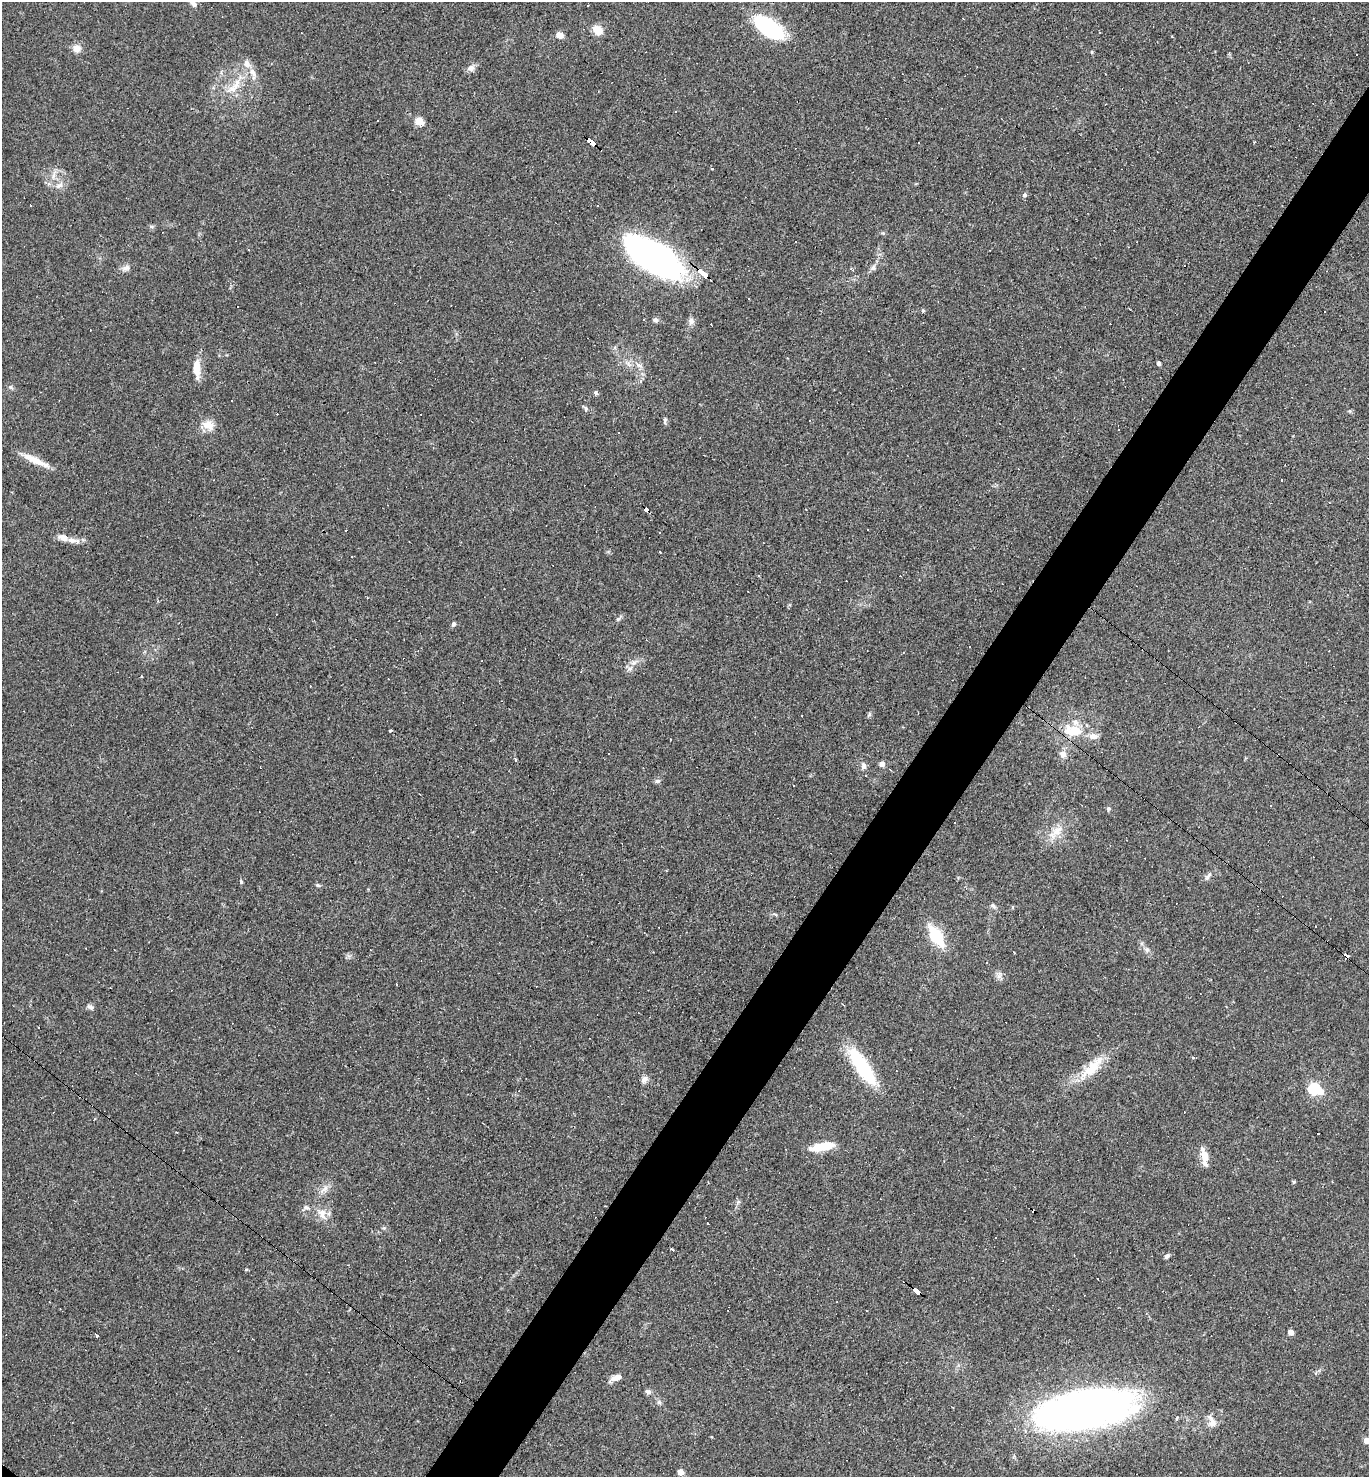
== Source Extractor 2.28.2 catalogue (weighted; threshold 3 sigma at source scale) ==
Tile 10 of 4 x 4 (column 2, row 3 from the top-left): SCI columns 1516-2882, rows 1476-2950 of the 5906 x 5901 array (HDU 1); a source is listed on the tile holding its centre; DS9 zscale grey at full resolution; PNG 1371 x 1479 px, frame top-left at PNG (2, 2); no overlay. Shown black and unused: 5% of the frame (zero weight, under 3 of 4 exposures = <1% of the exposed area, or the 3 px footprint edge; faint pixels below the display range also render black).
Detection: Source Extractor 2.28.2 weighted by HDU 2 'WHT'; one run over the whole footprint, this tile lists its part. Background 0.0579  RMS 0.0069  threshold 0.0309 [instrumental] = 3 sigma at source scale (4.5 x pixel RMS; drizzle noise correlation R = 1.50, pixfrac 1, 0.05/0.05 arcsec/px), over >= 5 px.
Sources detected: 160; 4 inside a brighter object's white glare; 60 cosmic-ray / hot-pixel residue — not listed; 6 inside a brighter listed object's ellipse — not listed separately; the other 90 listed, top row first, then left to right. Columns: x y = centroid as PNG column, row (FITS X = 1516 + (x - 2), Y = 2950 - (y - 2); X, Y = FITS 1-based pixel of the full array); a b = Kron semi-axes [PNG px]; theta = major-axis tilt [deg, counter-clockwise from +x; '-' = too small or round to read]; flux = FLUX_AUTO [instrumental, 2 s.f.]
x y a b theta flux
193 3 12 6 -48 3.1
767 26 31 17 -21 48
597 30 8 6 -43 12
560 35 8 7 - 4.2
1172 36 3 3 - 0.65
77 48 10 9 - 4.8
246 63 10 8 -68 4.4
471 68 10 8 23 3.1
235 86 29 9 51 12
251 97 4 3 - 0.54
378 120 2 2 - 0.63
419 121 5 5 - 20
591 142 8 4 -40 150
711 169 4 3 - 0.92
60 185 10 5 26 2.4
1024 195 6 5 - 1.6
151 226 6 4 -19 0.99
652 256 58 27 -33 210
873 267 10 7 45 2.5
126 268 11 7 20 3
702 273 11 3 -40 270
749 299 2 2 - 0.74
923 310 6 4 0 0.79
1324 311 3 3 - 1.4
644 320 3 3 - 1.3
655 320 6 6 - 1.9
691 321 10 7 85 2.8
1159 363 4 3 - 2
638 365 11 4 -27 2.6
196 369 21 9 -87 9.3
641 381 4 3 - 2.1
10 387 6 5 - 1.2
595 393 4 4 - 2.1
585 409 9 5 -74 1.7
665 420 9 4 84 1.3
208 425 16 11 -22 7.4
35 460 35 7 -25 11
646 510 5 4 - 39
868 530 2 2 - 0.44
63 538 12 8 -21 5.6
352 557 3 2 - 0.49
618 619 7 4 45 1.2
453 624 6 5 - 1.5
634 662 7 4 19 1.8
630 669 7 4 1 1.6
802 715 3 2 - 0.6
1075 730 25 12 -12 15
390 731 3 2 - 0.99
1063 754 8 7 - 3.9
515 760 3 3 - 1.3
882 764 6 6 - 2.9
863 766 9 6 -85 2.7
865 776 3 3 - 0.57
657 781 8 6 15 1.5
794 786 3 2 - 1.2
1108 809 5 5 - 1.2
1057 831 18 9 39 8
1208 876 13 5 54 2.3
241 881 5 4 - 0.86
318 885 6 5 - 1
993 906 8 5 -44 1.5
936 936 22 11 -58 27
1147 949 8 6 -70 1.9
1346 955 5 3 - 13
396 984 3 3 - 1.3
90 1007 9 5 -27 1.9
910 1050 2 2 - 0.6
862 1067 39 12 -57 54
1093 1067 38 14 47 19
644 1079 11 7 49 2.8
1314 1089 6 5 - 87
819 1147 18 9 7 12
1205 1157 20 7 -83 8.2
1294 1182 5 4 - 0.79
325 1188 8 5 56 2.3
738 1202 6 5 - 1.3
306 1207 8 5 -30 1.5
322 1213 12 9 -1 5.4
672 1250 3 3 - 1.8
1167 1256 6 4 51 1.8
916 1291 9 3 -36 100
1291 1332 4 4 - 5.4
97 1335 4 2 - 1.3
617 1377 10 6 19 5.2
648 1392 8 6 -1 1.8
659 1402 6 5 - 1.3
1084 1410 98 40 11 310
1212 1422 19 8 -72 5
1367 1441 4 4 - 7.6
680 1472 6 6 - 4.3
Overlapping masked pixels (flux is a lower limit): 5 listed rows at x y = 591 142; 702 273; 646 510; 1346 955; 916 1291
Isophote crosses this tile's border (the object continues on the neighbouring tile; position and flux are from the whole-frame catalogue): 2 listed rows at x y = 193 3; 1367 1441
Unlisted compact peaks at least as high as the median listed source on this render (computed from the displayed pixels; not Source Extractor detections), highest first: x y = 869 714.